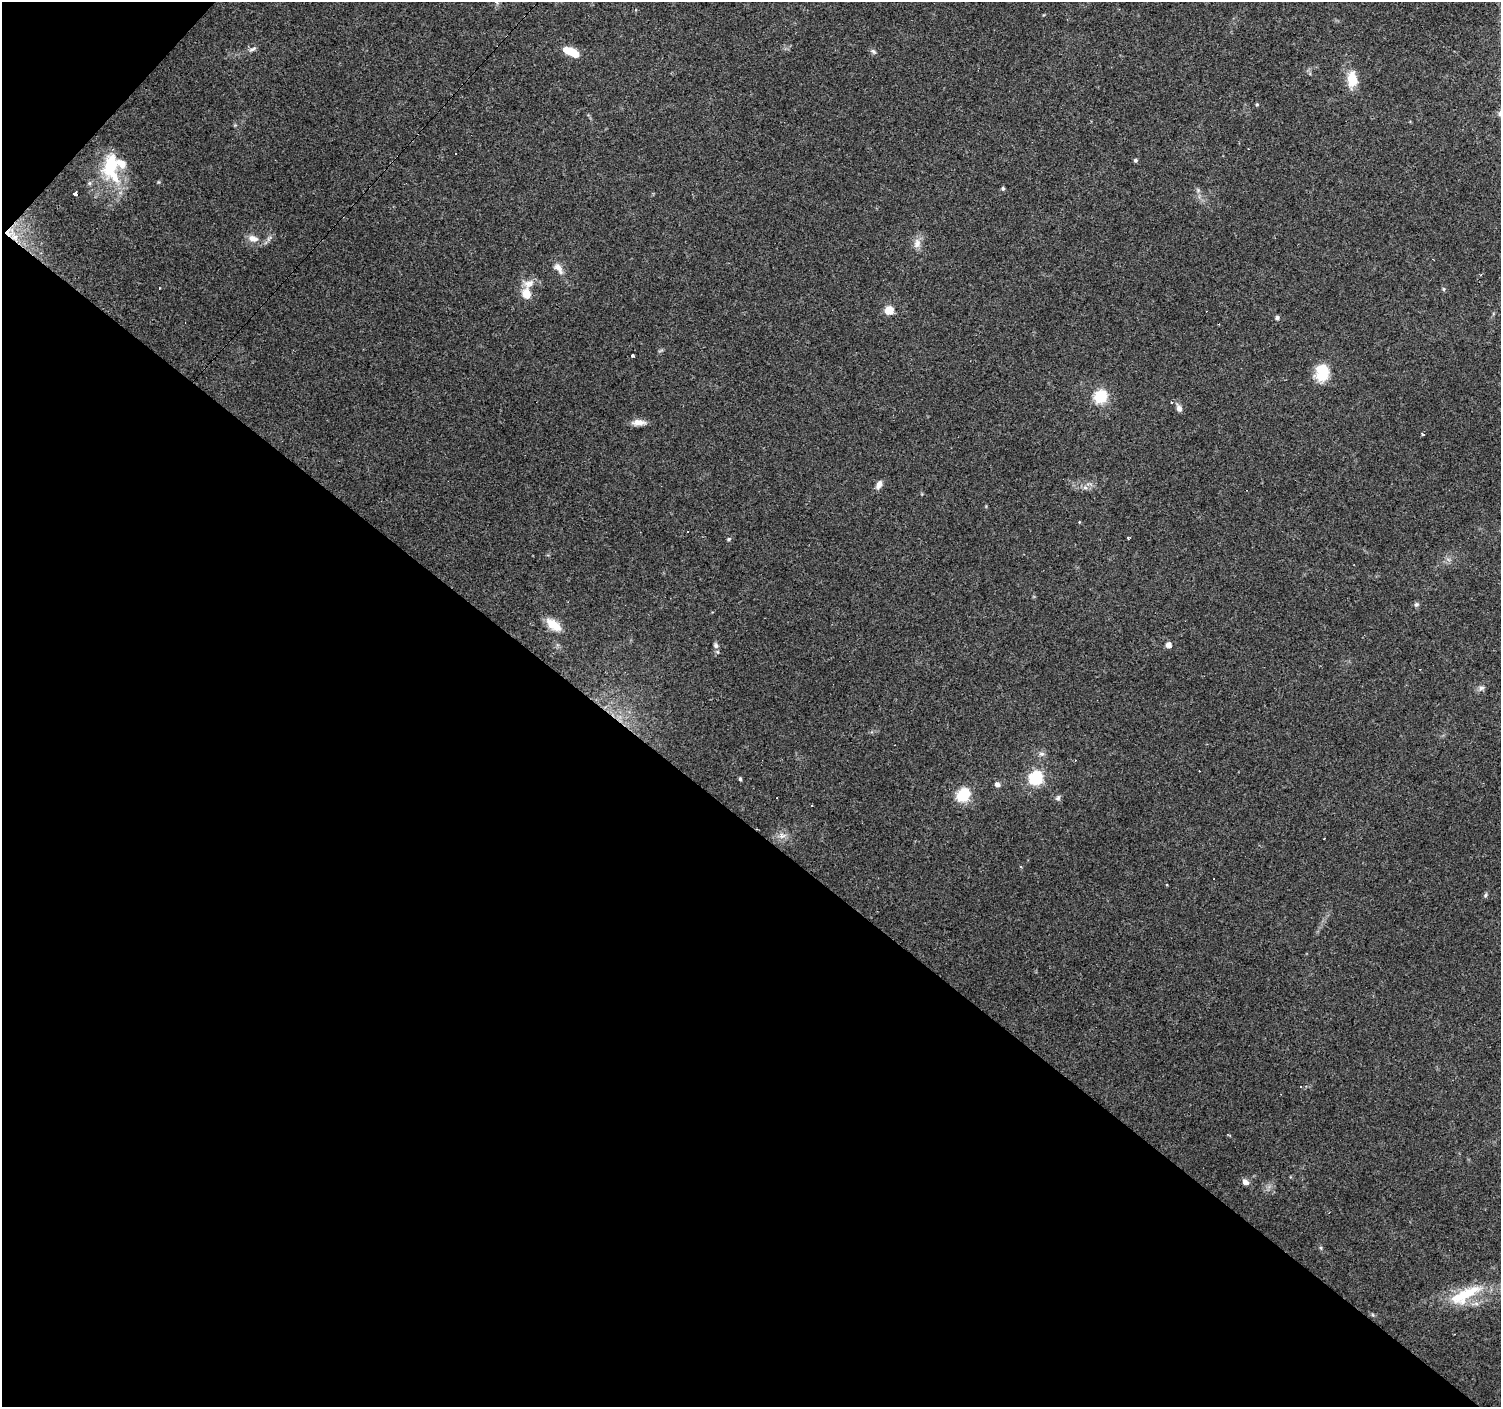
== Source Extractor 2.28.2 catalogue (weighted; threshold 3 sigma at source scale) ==
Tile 9 of 4 x 4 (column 1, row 3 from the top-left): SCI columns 1-1499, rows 1573-2977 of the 6000 x 6021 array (HDU 1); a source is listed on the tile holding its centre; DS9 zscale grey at full resolution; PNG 1503 x 1409 px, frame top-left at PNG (2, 2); no overlay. Shown black and unused: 42% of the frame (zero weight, under 3 of 4 exposures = <1% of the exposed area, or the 3 px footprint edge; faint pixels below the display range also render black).
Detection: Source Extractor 2.28.2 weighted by HDU 2 'WHT'; one run over the whole footprint, this tile lists its part. Background 0.0861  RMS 0.0052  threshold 0.0234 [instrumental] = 3 sigma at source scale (4.5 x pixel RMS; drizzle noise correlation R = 1.50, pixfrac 1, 0.0396/0.0396 arcsec/px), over >= 5 px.
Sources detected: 58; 4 cosmic-ray / hot-pixel residue — not listed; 4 inside a brighter listed object's ellipse — not listed separately; the other 50 listed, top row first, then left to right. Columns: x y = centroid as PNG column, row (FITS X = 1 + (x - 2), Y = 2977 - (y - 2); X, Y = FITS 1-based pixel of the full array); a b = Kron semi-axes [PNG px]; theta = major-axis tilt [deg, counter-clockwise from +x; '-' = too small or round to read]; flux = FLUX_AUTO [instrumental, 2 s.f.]
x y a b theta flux
252 49 12 5 30 1.6
873 51 8 5 -32 1.2
571 52 16 7 -26 14
1352 79 14 9 -87 13
1257 104 5 4 - 0.62
1135 160 4 4 - 1.1
111 166 27 15 75 25
1003 188 5 5 - 0.92
1198 190 5 5 - 0.94
74 193 4 3 - 27
9 233 19 13 36 7.6
253 238 15 9 -13 4.5
917 244 13 9 77 3.9
558 267 13 9 -26 3.6
1444 289 6 4 90 0.68
526 294 13 10 -74 7.3
889 310 7 6 - 9.9
1277 318 6 5 - 1
632 355 3 3 - 1.7
1322 373 16 13 79 17
1100 397 6 6 - 65
1171 402 3 3 - 0.59
1179 408 9 6 -63 2.3
638 422 19 7 1 4
1422 434 4 3 - 0.71
879 485 11 6 66 2.9
1085 487 7 6 - 1.6
688 531 3 3 - 1.4
1129 538 4 3 - 0.84
729 539 5 4 - 0.72
1416 604 7 5 34 1.1
553 625 20 10 -37 8.6
716 645 8 6 -64 1.5
1168 645 5 5 - 3.2
1481 688 7 6 - 1.6
1041 754 8 6 13 1.7
1075 760 3 2 - 0.3
1036 778 6 6 - 82
740 779 4 4 - 0.8
997 784 7 6 - 1.8
963 795 6 6 - 63
1058 798 8 6 60 1.3
782 836 9 7 -2 2.8
1021 867 4 3 - 0.61
1166 885 3 3 - 1.6
1485 895 7 3 82 0.81
1300 1087 3 3 - 1.1
1245 1182 8 7 - 2.3
1321 1248 6 4 -72 0.72
1465 1295 49 15 28 23
Overlapping masked pixels (flux is a lower limit): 1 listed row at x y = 9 233